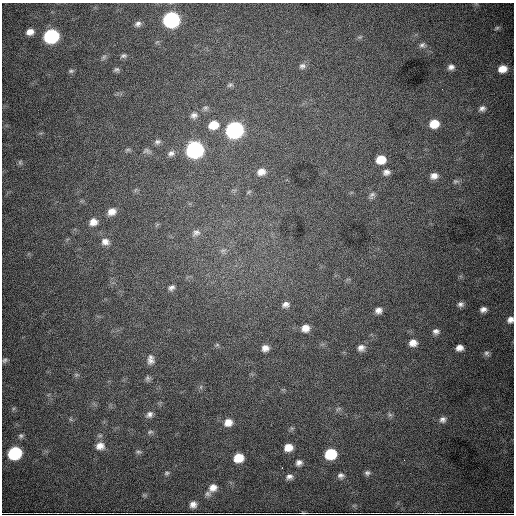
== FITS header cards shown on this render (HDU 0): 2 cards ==
NAXIS1  =                  512
NAXIS2  =                  512

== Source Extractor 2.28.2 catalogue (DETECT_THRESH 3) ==
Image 512 x 512 px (HDU 0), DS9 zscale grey, 1 PNG px = 1 image px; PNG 516 x 516 px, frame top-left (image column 1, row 512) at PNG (2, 3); no overlay
Background 5650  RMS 76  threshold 229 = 3 sigma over >= 5 px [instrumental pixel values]
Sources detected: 83; all 83 listed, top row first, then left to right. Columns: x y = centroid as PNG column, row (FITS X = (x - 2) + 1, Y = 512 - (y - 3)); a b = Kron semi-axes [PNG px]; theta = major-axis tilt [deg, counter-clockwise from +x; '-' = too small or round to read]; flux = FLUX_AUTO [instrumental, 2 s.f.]
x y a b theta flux
171 20 9 8 - 1.4e+06
138 24 8 6 27 1.7e+04
497 28 7 5 36 9.4e+03
30 32 8 6 17 3.5e+04
51 36 9 8 - 9.4e+05
360 37 7 5 10 8.4e+03
422 45 9 7 24 1.7e+04
124 56 8 5 16 1.1e+04
104 57 7 5 47 1.1e+04
302 66 9 8 - 1.8e+04
451 67 8 7 - 2.2e+04
502 69 8 7 - 5.4e+04
116 70 7 6 - 1.1e+04
71 71 7 5 1 9.1e+03
230 85 9 5 18 1.1e+04
442 89 2 2 - 2.9e+03
205 108 8 6 15 1.2e+04
482 108 9 7 21 2.0e+04
194 115 9 8 - 2.2e+04
434 124 9 8 - 9.1e+04
213 125 10 8 15 8.8e+04
234 130 10 8 18 1.8e+06
157 142 8 6 12 1.4e+04
128 150 8 4 8 8.2e+03
195 150 10 9 - 1.8e+06
146 151 9 7 8 1.3e+04
171 153 9 7 30 2.0e+04
381 160 9 8 - 8.7e+04
20 162 8 5 -71 9.3e+03
261 172 11 8 18 4.0e+04
386 172 8 7 - 2.2e+04
434 176 8 7 - 3.2e+04
456 181 9 6 -1 1.4e+04
249 192 7 5 37 7.8e+03
372 195 10 7 64 1.7e+04
112 212 10 8 28 3.9e+04
93 222 9 8 - 4.2e+04
196 233 11 8 25 2.4e+04
105 242 11 9 -9 3.2e+04
223 250 11 4 11 1.3e+04
171 288 8 6 27 1.7e+04
286 304 10 8 6 2.6e+04
460 304 8 6 0 1.8e+04
483 309 7 5 11 2.3e+04
378 310 7 6 - 2.6e+04
510 320 8 7 - 2.7e+04
305 328 9 8 - 4.5e+04
436 331 8 7 - 2.0e+04
413 343 9 7 -1 4.0e+04
217 345 6 4 18 6.8e+03
265 348 7 7 - 3.0e+04
361 348 9 9 - 2.9e+04
459 348 7 6 - 3.1e+04
487 353 8 7 - 1.5e+04
150 357 9 8 - 1.7e+04
5 360 7 5 57 1.1e+04
151 361 11 9 16 2.5e+04
76 375 8 5 -7 1.0e+04
147 378 8 6 -80 1.2e+04
201 387 7 4 72 8.7e+03
338 409 9 4 30 9.8e+03
149 414 9 7 41 2.2e+04
390 414 7 4 -44 1.1e+04
70 419 6 4 -71 7.9e+03
443 419 8 8 - 2.0e+04
228 422 9 9 - 4.8e+04
150 432 9 5 14 1.1e+04
21 436 7 6 - 1.1e+04
100 446 12 10 8 4.8e+04
288 447 8 7 - 5.7e+04
139 452 8 5 -4 1.1e+04
15 453 9 8 - 5.8e+05
331 454 9 8 - 2.4e+05
238 458 8 7 - 1.1e+05
404 460 3 2 - 4.2e+03
299 463 7 6 - 2.1e+04
167 473 7 5 17 9.9e+03
367 473 7 6 - 1.4e+04
341 476 8 7 - 1.9e+04
289 477 8 7 - 2.1e+04
213 488 13 10 36 5.1e+04
193 505 8 8 - 2.9e+04
303 513 7 3 1 7.7e+03
At the frame edge (FLAGS 8, measured only in part): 2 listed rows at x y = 510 320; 303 513